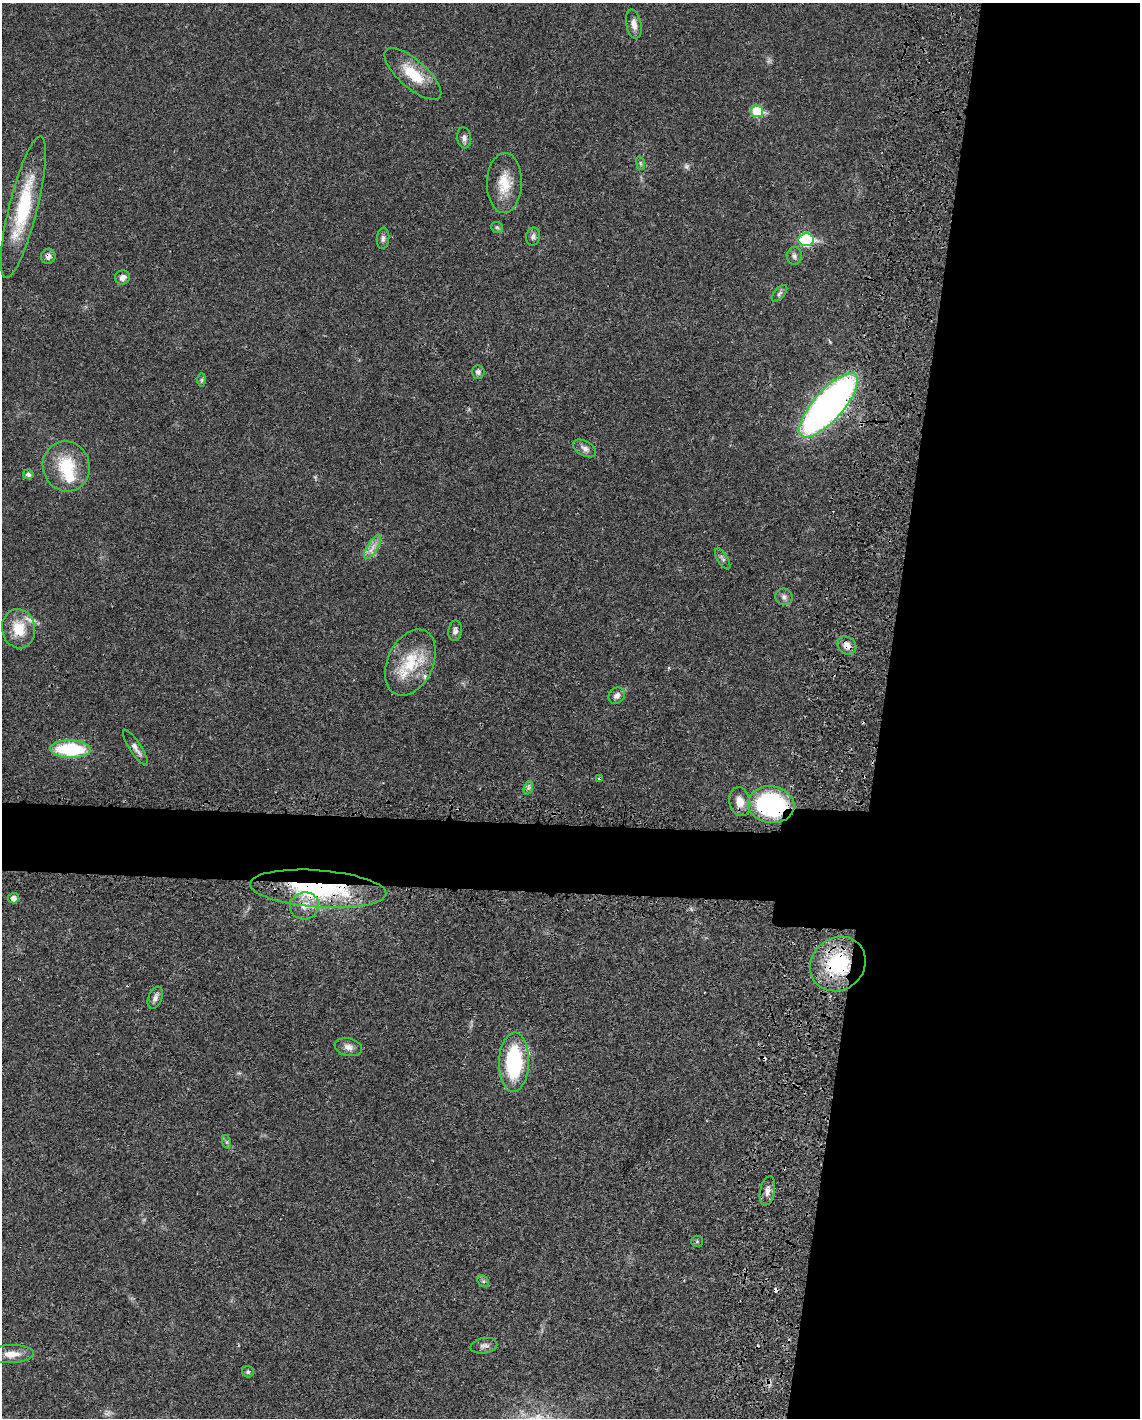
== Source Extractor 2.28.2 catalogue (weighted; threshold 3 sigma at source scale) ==
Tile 8 of 4 x 3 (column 4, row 2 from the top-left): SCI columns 3506-4643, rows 1674-3089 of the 4733 x 4651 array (HDU 1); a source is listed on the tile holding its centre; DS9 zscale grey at full resolution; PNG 1142 x 1420 px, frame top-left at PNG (2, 3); each listed source drawn as its Kron ellipse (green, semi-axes under 4 px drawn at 4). Shown black and unused: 27% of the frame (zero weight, under 3 of 4 exposures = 7% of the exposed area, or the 3 px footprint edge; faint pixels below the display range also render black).
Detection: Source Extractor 2.28.2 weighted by HDU 2 'WHT'; one run over the whole footprint, this tile lists its part. Background 0.0165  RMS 0.0028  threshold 0.0125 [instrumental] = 3 sigma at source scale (4.5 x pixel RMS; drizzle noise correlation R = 1.50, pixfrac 1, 0.05/0.05 arcsec/px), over >= 5 px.
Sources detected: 58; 2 too faint to see at this stretch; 4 cosmic-ray / hot-pixel residue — neither listed nor drawn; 3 inside a brighter listed object's ellipse — not listed separately; the other 49 listed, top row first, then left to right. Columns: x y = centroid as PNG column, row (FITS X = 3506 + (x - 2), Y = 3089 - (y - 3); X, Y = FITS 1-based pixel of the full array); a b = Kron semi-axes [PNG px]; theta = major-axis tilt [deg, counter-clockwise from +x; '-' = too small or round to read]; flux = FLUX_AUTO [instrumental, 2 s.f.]
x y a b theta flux
634 24 15 7 -78 2.1
413 74 36 14 -41 8.7
757 111 6 6 - 13
464 138 10 7 -83 1.2
640 163 7 4 -71 0.46
504 183 30 17 89 7.2
23 207 73 14 76 20
497 227 6 5 - 0.48
533 237 9 7 79 0.96
383 238 11 6 84 0.95
806 240 8 6 -3 27
48 256 7 7 - 1.5
794 256 9 7 -88 0.95
122 278 7 7 - 1.3
779 293 10 5 48 0.68
478 372 7 6 - 0.84
202 380 7 4 89 0.47
828 405 41 15 48 150
585 448 12 7 -29 1.3
66 466 25 23 -73 12
28 474 5 5 - 0.85
373 547 13 5 58 1.8
723 559 12 5 -58 0.78
784 597 9 8 - 1.1
19 629 20 16 -79 6.9
455 631 10 7 79 1.1
847 645 10 8 -41 2
410 662 35 23 65 12
617 696 9 7 45 1.2
135 748 21 5 -57 1.6
70 749 20 9 -2 19
600 778 4 3 - 0.66
528 788 7 4 71 0.62
740 802 14 10 -76 3.1
771 805 23 18 -8 39
318 889 68 18 -4 40
13 898 5 5 - 1.6
304 906 14 13 - 3.7
838 964 29 26 40 21
155 998 11 6 68 1.2
348 1047 14 9 -13 1.7
514 1062 30 15 88 25
227 1142 7 4 -72 0.49
767 1191 15 7 79 1.6
697 1241 6 5 - 0.45
483 1281 6 5 - 0.51
484 1346 13 7 10 1.3
11 1354 23 9 2 3.5
248 1372 6 5 - 0.53
Overlapping masked pixels (flux is a lower limit): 8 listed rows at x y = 48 256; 828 405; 847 645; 600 778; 771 805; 318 889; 304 906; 838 964